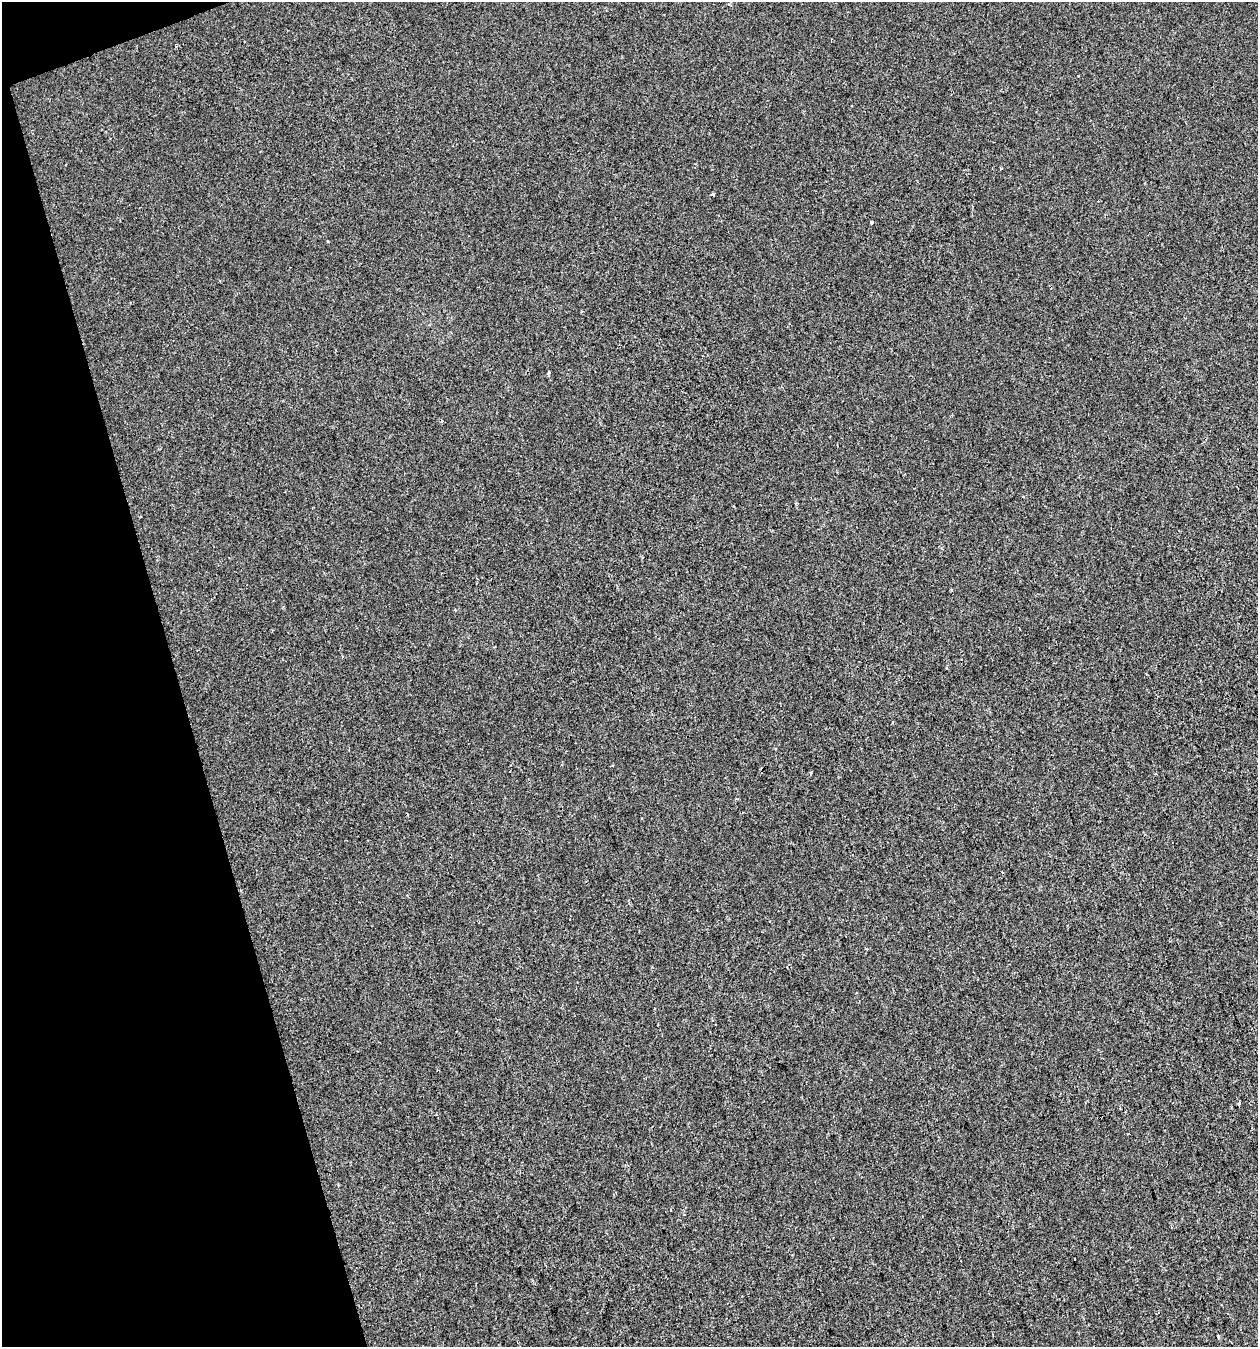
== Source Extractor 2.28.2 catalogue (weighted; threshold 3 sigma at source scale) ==
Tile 5 of 4 x 4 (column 1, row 2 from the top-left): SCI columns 117-1372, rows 2689-4033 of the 5201 x 5378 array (HDU 1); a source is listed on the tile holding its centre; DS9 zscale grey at full resolution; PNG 1260 x 1349 px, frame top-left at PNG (2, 2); no overlay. Shown black and unused: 14% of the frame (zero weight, under 2 of 3 exposures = <1% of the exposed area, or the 3 px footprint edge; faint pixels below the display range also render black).
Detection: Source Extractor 2.28.2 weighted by HDU 2 'WHT'; one run over the whole footprint, this tile lists its part. Background -8.94e-04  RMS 0.0042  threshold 0.0189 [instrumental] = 3 sigma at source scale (4.5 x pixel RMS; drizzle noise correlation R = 1.50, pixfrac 1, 0.0396/0.0396 arcsec/px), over >= 5 px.
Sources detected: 9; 2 cosmic-ray / hot-pixel residue — not listed; the other 7 listed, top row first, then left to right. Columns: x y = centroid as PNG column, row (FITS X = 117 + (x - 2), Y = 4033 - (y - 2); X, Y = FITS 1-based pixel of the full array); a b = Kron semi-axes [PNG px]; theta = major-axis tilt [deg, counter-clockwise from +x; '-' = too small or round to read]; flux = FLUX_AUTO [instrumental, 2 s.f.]
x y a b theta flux
1078 76 3 3 - 0.61
1001 168 4 2 - 0.42
872 222 4 3 - 0.92
549 372 5 3 - 0.5
811 773 4 3 - 0.42
1239 1104 4 3 - 0.59
1218 1336 3 3 - 0.96